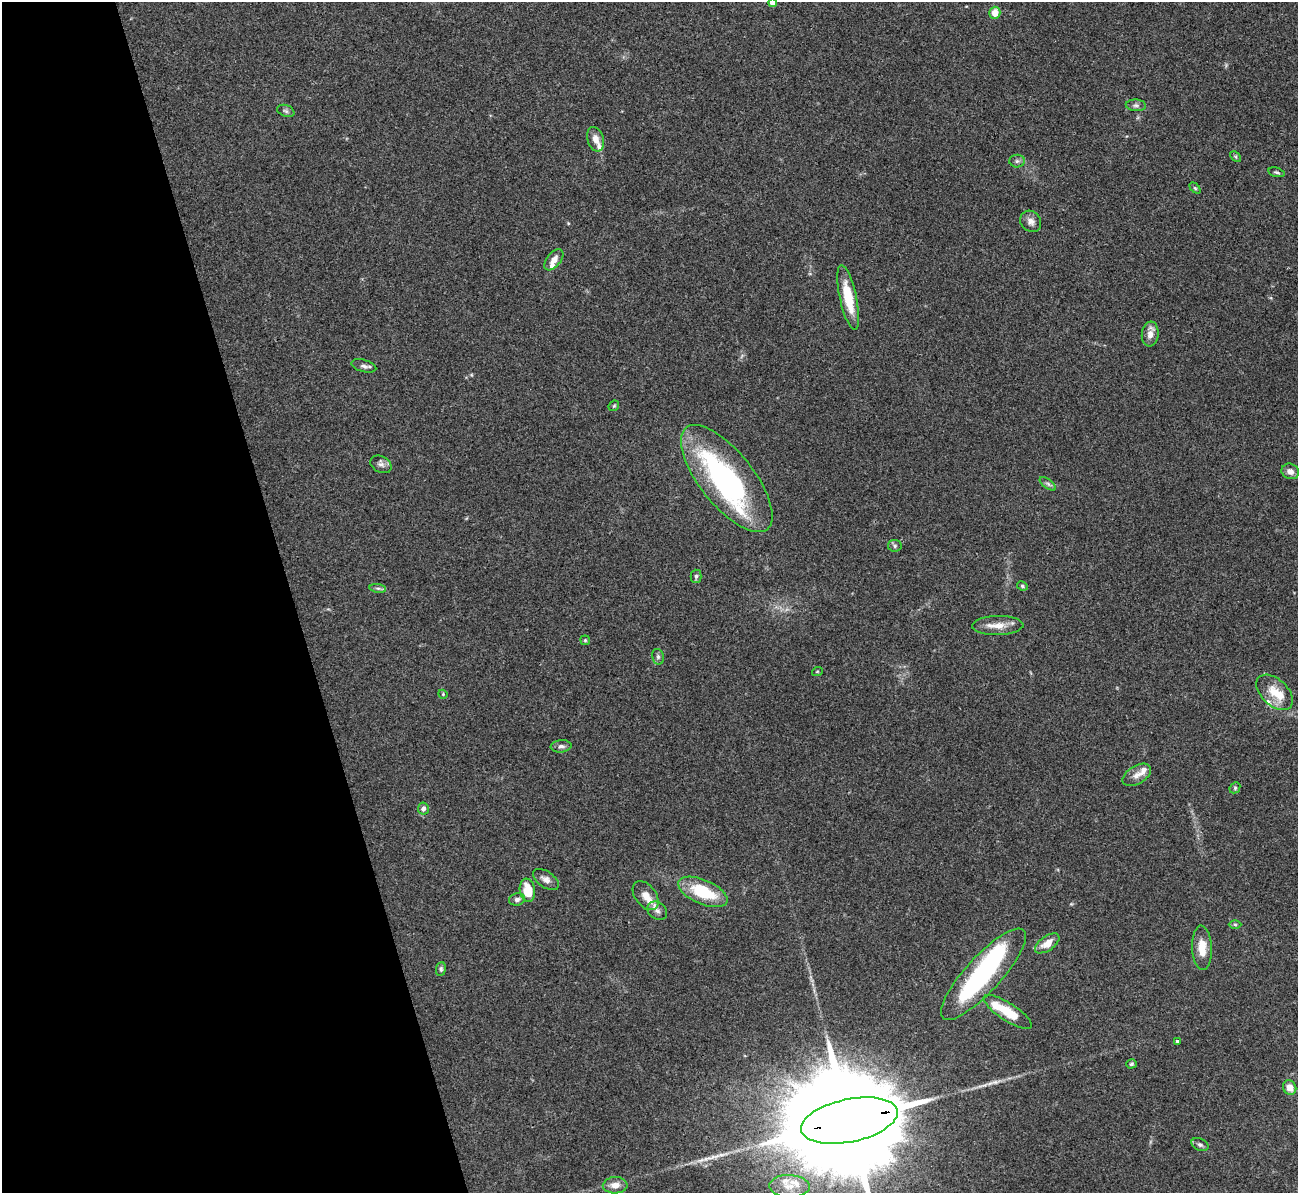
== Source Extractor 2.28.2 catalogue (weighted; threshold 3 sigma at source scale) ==
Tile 5 of 4 x 4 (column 1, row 2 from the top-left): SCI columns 2-1297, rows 2527-3717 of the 5190 x 5175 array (HDU 1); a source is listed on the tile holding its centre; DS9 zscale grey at full resolution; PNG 1300 x 1195 px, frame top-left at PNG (2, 2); each listed source drawn as its Kron ellipse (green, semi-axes under 4 px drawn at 4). Shown black and unused: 22% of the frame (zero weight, under 3 of 4 exposures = <1% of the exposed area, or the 3 px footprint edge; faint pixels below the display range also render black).
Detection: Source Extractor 2.28.2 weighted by HDU 2 'WHT'; one run over the whole footprint, this tile lists its part. Background 0.0751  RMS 0.0058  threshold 0.026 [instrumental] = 3 sigma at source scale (4.5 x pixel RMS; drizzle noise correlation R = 1.50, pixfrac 1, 0.05/0.05 arcsec/px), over >= 5 px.
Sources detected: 64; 2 inside a brighter object's white glare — neither listed nor drawn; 10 inside a brighter listed object's ellipse — not listed separately; the other 52 listed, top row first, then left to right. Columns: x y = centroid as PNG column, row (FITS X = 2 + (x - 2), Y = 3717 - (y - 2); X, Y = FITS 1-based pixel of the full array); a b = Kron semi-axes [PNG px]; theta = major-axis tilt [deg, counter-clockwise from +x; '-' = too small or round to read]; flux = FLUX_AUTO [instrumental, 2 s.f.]
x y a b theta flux
773 3 4 4 - 6
995 13 6 5 - 6.9
1136 105 10 5 -5 1.7
286 111 9 5 -20 1.4
596 139 12 8 -74 4.5
1235 157 6 4 -46 0.86
1017 161 8 6 1 1.5
1276 172 8 4 -13 1.1
1195 188 6 4 -45 0.88
1031 221 11 9 -46 3.4
554 260 12 7 51 4.3
848 298 33 8 -78 16
1150 334 12 8 83 4.6
364 366 13 6 -16 2.2
614 406 6 4 44 0.76
381 464 11 8 -28 2.3
1290 471 9 7 -22 3.6
727 478 65 27 -51 100
1048 484 9 4 -36 1.5
895 546 7 6 - 1.2
696 576 6 5 - 1.2
1022 586 5 4 - 0.87
378 588 8 4 -8 1.2
998 626 26 9 1 7.5
585 640 4 4 - 0.71
658 657 8 6 -76 1.4
817 672 5 3 - 0.51
1275 692 22 13 -43 11
443 694 4 4 - 0.61
561 746 10 6 5 1.9
1137 775 15 9 32 4.3
1235 788 6 5 - 0.92
423 808 6 5 - 2.4
546 879 15 8 -34 3.6
527 890 11 7 -81 13
703 892 26 12 -24 28
646 896 16 10 -52 6.5
517 899 8 6 13 2.2
657 911 11 8 -38 2.9
1235 924 6 4 -1 0.81
1047 943 14 7 35 6.8
1202 948 22 10 -87 9
441 969 7 5 83 1.2
983 974 60 18 47 95
1008 1012 28 9 -33 17
1177 1041 3 3 - 1
1131 1064 5 4 - 1.1
1290 1088 7 6 - 5.7
849 1121 49 21 12 30000
1200 1145 9 6 -25 1.8
615 1185 12 8 2 4.7
789 1186 20 11 -2 8.9
Overlapping masked pixels (flux is a lower limit): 1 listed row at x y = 849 1121
Isophote crosses this tile's border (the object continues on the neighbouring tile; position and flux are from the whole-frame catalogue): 2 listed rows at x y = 773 3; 849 1121